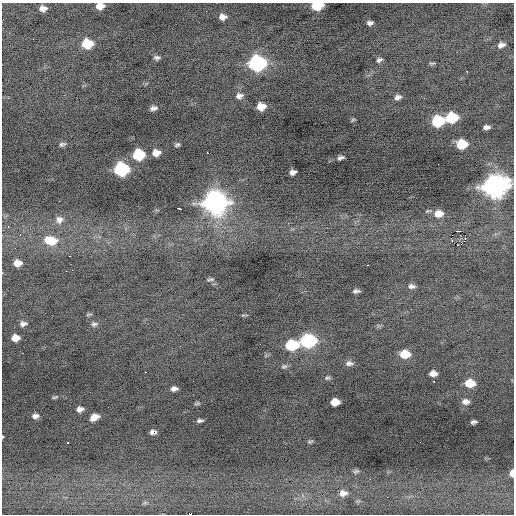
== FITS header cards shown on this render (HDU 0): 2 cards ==
NAXIS1  =                  512 / Axis length
NAXIS2  =                  512 / Axis length

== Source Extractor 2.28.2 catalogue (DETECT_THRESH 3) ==
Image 512 x 512 px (HDU 0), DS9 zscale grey, 1 PNG px = 1 image px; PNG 516 x 516 px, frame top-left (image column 1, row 512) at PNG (2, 3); no overlay
Background -0.696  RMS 0.89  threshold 2.68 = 3 sigma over >= 5 px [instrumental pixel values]
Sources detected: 86; all 86 listed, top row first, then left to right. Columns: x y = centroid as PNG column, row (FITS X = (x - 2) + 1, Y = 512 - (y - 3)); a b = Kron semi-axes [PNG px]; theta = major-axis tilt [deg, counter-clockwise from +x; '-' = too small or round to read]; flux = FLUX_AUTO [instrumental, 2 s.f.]
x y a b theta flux
317 5 8 6 7 2500
100 6 8 5 7 530
43 8 7 5 1 350
206 11 2 2 - 120
223 17 8 6 0 330
370 23 6 4 9 200
87 44 9 7 3 2000
501 45 8 5 18 280
157 58 7 5 -1 160
379 60 8 5 24 180
257 63 10 9 - 13000
432 63 10 4 5 89
467 71 2 2 - 140
239 96 10 7 15 280
398 97 8 6 21 230
424 98 3 2 - 56
261 106 8 7 - 750
153 108 8 5 10 220
452 118 9 7 9 3000
353 120 6 4 30 78
438 121 9 7 11 3800
486 127 6 4 5 210
62 144 9 5 16 150
462 144 8 7 - 1900
177 145 7 4 31 120
156 153 8 7 - 510
207 153 2 2 - 480
139 155 8 7 - 3500
341 158 8 4 14 170
121 169 9 8 - 7400
293 172 6 5 - 250
495 186 12 9 9 45000
59 201 2 2 - 28
215 202 11 10 - 42000
179 209 4 3 - 1100
439 214 10 8 6 650
59 220 11 10 - 390
8 227 4 3 - 92
459 231 4 2 - 3000
20 234 4 3 - 89
2 235 3 2 - 52
465 235 2 2 - 850
50 240 16 11 -10 1300
452 240 3 2 - 150
459 245 6 2 17 440
70 256 3 2 - 59
17 263 8 6 3 530
367 265 3 2 - 430
210 279 8 3 9 100
411 286 9 6 -1 210
356 291 6 3 3 160
89 314 9 3 15 59
23 324 9 6 8 250
94 324 9 6 7 170
15 338 7 6 - 560
308 341 10 7 3 8400
292 345 9 7 6 3500
22 353 2 2 - 200
405 354 9 7 -2 1200
349 363 11 6 1 260
284 366 9 6 18 150
145 372 2 2 - 480
433 373 7 5 0 350
327 378 8 5 0 120
434 381 3 2 - 320
470 383 8 6 -2 1100
174 389 6 4 6 250
55 397 8 3 20 89
335 402 8 6 3 790
465 402 7 5 -4 260
197 403 8 4 18 90
80 409 7 5 14 310
35 416 8 6 5 240
94 417 8 6 25 470
200 421 7 4 2 160
473 422 6 4 11 130
153 432 6 4 2 200
2 437 4 2 - 49
310 441 8 4 9 76
68 443 3 2 - 130
356 471 8 5 22 100
512 473 7 4 -89 290
343 493 10 7 3 330
387 497 2 2 - 140
115 509 2 2 - 32
189 514 3 2 - 1200
At the frame edge (FLAGS 8, measured only in part): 7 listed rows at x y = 317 5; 100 6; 495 186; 2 235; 2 437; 512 473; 189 514